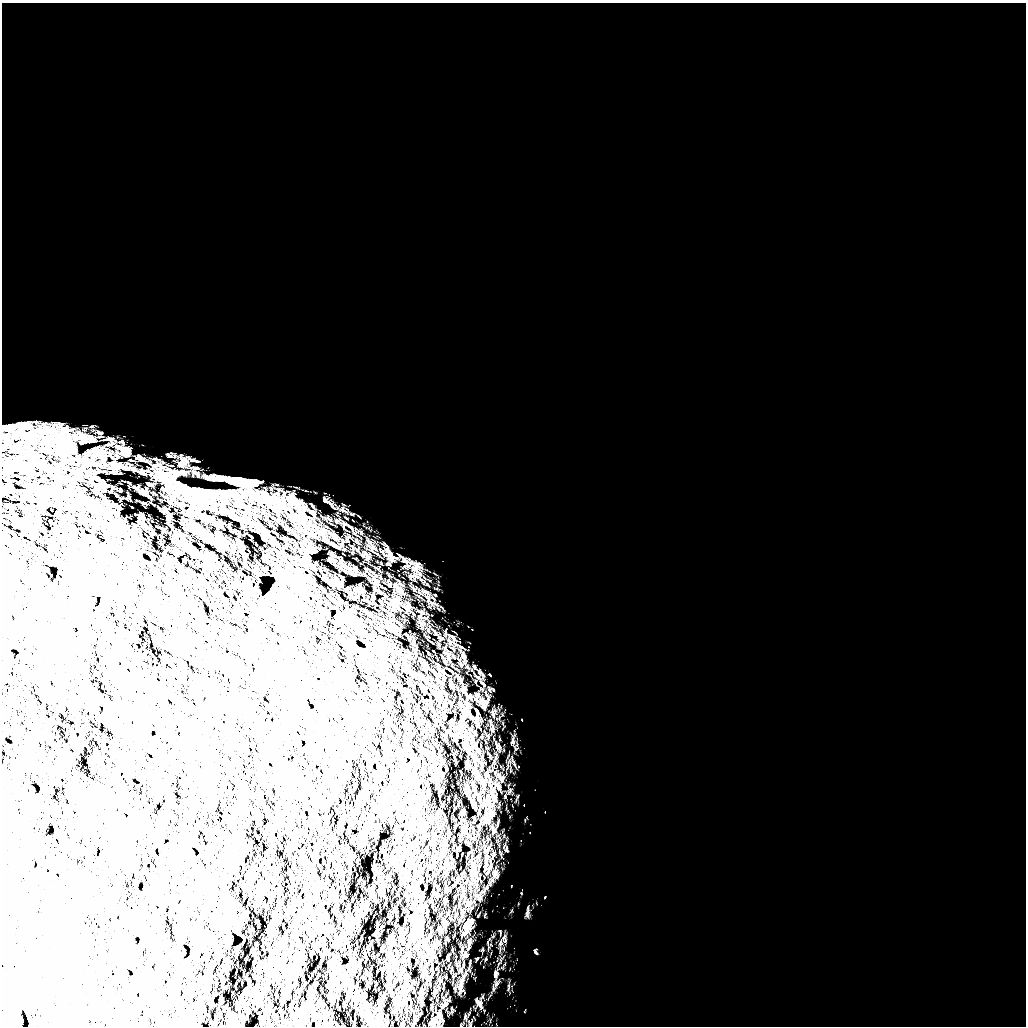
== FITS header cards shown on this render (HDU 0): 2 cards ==
NAXIS1  =                 1024 /
NAXIS2  =                 1024 /

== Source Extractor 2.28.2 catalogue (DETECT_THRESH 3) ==
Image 1024 x 1024 px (HDU 0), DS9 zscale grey, 1 PNG px = 1 image px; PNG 1028 x 1028 px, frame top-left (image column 1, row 1024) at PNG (2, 3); no overlay
Background 5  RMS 890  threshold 2660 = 3 sigma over >= 5 px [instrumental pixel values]
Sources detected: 19; all 19 listed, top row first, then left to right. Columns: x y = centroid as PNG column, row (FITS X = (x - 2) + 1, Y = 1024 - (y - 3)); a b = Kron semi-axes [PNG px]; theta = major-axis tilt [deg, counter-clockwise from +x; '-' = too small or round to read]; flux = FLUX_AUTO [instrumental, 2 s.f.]
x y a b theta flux
22 431 9 6 67 3.1e+05
93 440 8 5 7 1.2e+05
59 450 42 20 30 2.1e+06
125 452 12 7 -10 2.5e+05
181 463 12 5 15 1.8e+05
246 485 17 6 9 5.2e+05
387 550 6 4 73 8.0e+04
336 582 8 6 -58 2.8e+05
246 587 9 4 47 1.5e+05
374 597 5 3 - 5.2e+04
69 631 8 4 -8 7.1e+04
463 656 9 6 -50 1.6e+05
450 661 6 3 -70 6.4e+04
463 690 8 6 -74 1.7e+05
463 811 8 4 -82 8.2e+04
467 925 14 10 66 4.2e+05
465 954 9 5 78 1.4e+05
338 960 9 3 82 8.5e+04
495 974 9 4 81 1.0e+05